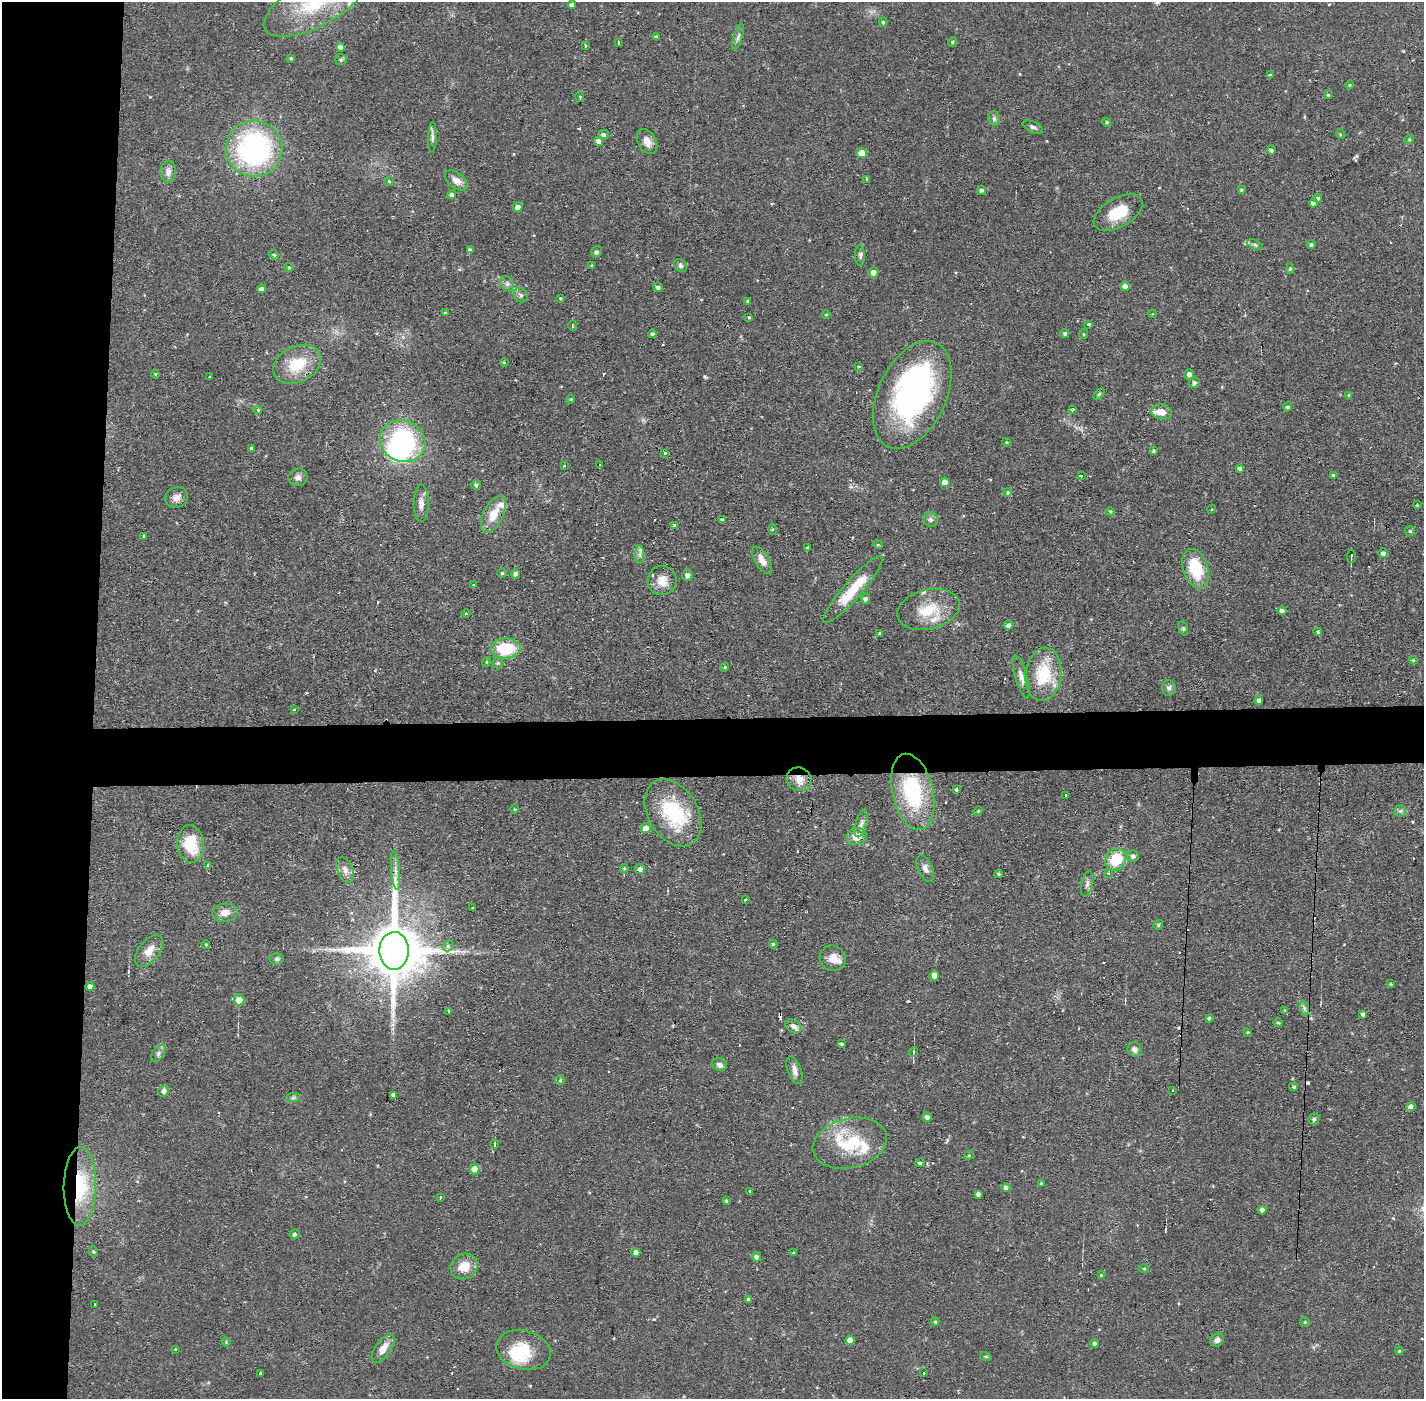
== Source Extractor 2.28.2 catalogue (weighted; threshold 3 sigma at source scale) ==
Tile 4 of 3 x 3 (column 1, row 2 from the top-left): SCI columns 1-1422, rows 1451-2847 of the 4267 x 4298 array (HDU 1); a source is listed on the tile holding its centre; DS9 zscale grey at full resolution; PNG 1426 x 1401 px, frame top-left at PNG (2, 2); each listed source drawn as its Kron ellipse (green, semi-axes under 4 px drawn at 4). Shown black and unused: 10% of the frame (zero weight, under 2 of 3 exposures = <1% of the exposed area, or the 3 px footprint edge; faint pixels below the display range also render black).
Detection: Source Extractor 2.28.2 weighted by HDU 2 'WHT'; one run over the whole footprint, this tile lists its part. Background 0.0566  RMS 0.006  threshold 0.027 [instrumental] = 3 sigma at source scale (4.5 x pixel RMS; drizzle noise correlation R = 1.50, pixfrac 1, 0.05/0.05 arcsec/px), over >= 5 px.
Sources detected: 267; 4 inside a brighter object's white glare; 18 cosmic-ray / hot-pixel residue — neither listed nor drawn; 11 inside a brighter listed object's ellipse — not listed separately; the other 234 listed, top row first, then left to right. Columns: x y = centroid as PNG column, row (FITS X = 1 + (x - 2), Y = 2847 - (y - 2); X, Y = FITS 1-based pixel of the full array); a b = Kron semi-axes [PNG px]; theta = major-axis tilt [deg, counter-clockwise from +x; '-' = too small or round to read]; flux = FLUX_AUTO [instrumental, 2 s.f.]
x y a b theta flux
315 3 56 23 28 47
572 5 4 4 - 1.9
883 22 4 4 - 0.87
656 37 4 3 - 1.2
738 37 14 4 72 2.1
618 42 3 3 - 0.98
953 42 4 4 - 0.83
586 46 3 3 - 0.98
340 47 4 4 - 2.7
291 58 3 3 - 0.91
341 60 6 5 - 0.97
1270 75 4 4 - 0.78
1350 85 4 4 - 0.64
1328 95 3 3 - 0.63
580 97 5 3 - 0.6
994 119 7 5 -71 1.5
1107 122 4 4 - 0.76
1033 127 11 5 -24 1.9
1340 134 5 3 - 0.55
603 135 5 4 - 1.7
432 137 15 4 88 2
1409 140 5 3 - 0.66
598 141 5 4 - 3.3
647 142 13 9 -61 4.5
254 149 28 28 - 130
1271 150 4 4 - 1.6
862 153 5 5 - 8.7
168 171 11 8 87 3.4
866 179 4 2 - 0.72
456 180 13 7 -38 4.4
389 181 5 4 - 0.74
981 190 4 4 - 1.6
1241 190 3 3 - 0.81
452 195 4 4 - 2.2
1318 198 4 4 - 0.93
1313 203 4 4 - 2.2
518 207 5 5 - 3.2
1118 212 27 14 29 18
1255 245 8 4 -24 1.5
1311 245 4 4 - 1.3
470 250 4 4 - 1.7
596 252 6 5 - 1.2
274 255 5 4 - 0.87
860 255 10 5 -88 1.6
592 265 3 3 - 0.79
681 266 7 6 - 1.6
289 267 4 4 - 0.67
1290 269 5 4 - 0.79
873 272 5 5 - 3.4
507 284 8 6 -70 1.9
1125 286 5 4 - 3
658 287 5 4 - 1.5
262 289 4 4 - 2.5
521 295 7 6 - 1.7
560 298 4 3 - 0.63
747 301 3 3 - 0.92
445 313 3 3 - 0.72
826 314 4 3 - 0.46
1152 314 4 3 - 0.46
749 317 3 3 - 0.66
1088 324 4 3 - 1.3
572 325 5 2 - 0.71
652 334 4 4 - 1.3
1065 334 5 4 - 1.2
1084 334 5 4 - 0.7
504 362 4 3 - 0.58
297 364 25 18 26 21
859 366 4 2 - 0.58
155 374 4 4 - 0.73
1189 374 5 5 - 3.1
210 377 3 2 - 0.67
1194 383 5 5 - 1.6
1099 394 6 4 45 0.84
912 395 57 34 65 140
1349 395 4 4 - 0.63
571 399 4 3 - 0.61
1288 407 5 4 - 1.2
1073 409 3 3 - 2.9
258 410 4 4 - 1.2
1162 412 10 7 -10 6
403 441 23 20 -23 75
1006 442 4 3 - 0.51
251 448 4 3 - 0.93
1153 451 3 3 - 1.1
664 453 4 3 - 1.3
599 464 3 3 - 1.7
565 465 3 2 - 0.87
1240 468 4 3 - 1.5
1333 475 4 3 - 0.94
1081 476 3 3 - 0.95
298 477 9 8 - 2.7
945 482 5 4 - 5
476 485 5 4 - 1.3
1008 492 4 4 - 0.96
176 497 11 10 - 4
421 503 18 7 90 4.2
1417 505 3 3 - 0.48
1212 509 4 3 - 0.55
1110 511 4 3 - 0.66
493 514 20 10 63 11
930 519 8 7 - 2.1
722 520 4 4 - 1.6
674 525 4 3 - 2
772 529 5 3 - 0.65
1410 531 5 5 - 0.81
143 536 3 2 - 0.52
878 545 5 3 - 0.65
807 548 3 3 - 0.87
1383 553 4 4 - 2.5
640 554 9 4 90 1.9
1351 556 7 3 85 0.86
762 560 15 7 -60 4.9
1196 569 20 12 -72 25
502 573 5 5 - 0.82
516 574 5 4 - 2.3
687 575 5 5 - 2.4
662 580 14 14 - 7.3
473 585 4 3 - 0.54
853 590 44 9 49 22
865 599 5 4 - 1.6
928 609 32 20 14 20
1282 611 4 4 - 2.2
466 613 4 3 - 0.53
1008 625 5 4 - 2.3
1183 629 7 4 -71 0.99
1318 632 4 4 - 1.1
880 633 3 3 - 1.1
506 648 15 10 2 26
1413 660 4 4 - 0.91
486 662 4 4 - 0.72
498 663 5 5 - 1.2
725 667 4 3 - 0.64
1044 674 27 18 83 27
1021 677 22 6 -74 3.7
1169 688 8 7 - 2
1259 700 4 3 - 1.8
294 710 4 2 - 0.44
799 779 13 11 -26 6.3
957 789 3 3 - 7.1
913 792 39 20 -77 53
1065 795 3 2 - 1.2
515 809 5 3 - 0.5
978 811 5 4 - 0.68
1400 811 6 5 - 1.3
673 813 36 25 -59 43
861 823 14 5 73 2.6
646 828 5 5 - 4.3
857 837 10 8 13 6.6
190 844 19 13 -85 23
1133 856 6 5 - 1.9
1116 860 11 10 - 19
207 865 4 3 - 0.6
624 868 4 4 - 0.67
925 868 14 7 -66 2.9
640 869 5 5 - 2.4
345 870 13 8 -68 4.1
395 870 19 4 -85 3.7
1108 873 4 3 - 0.96
999 874 4 3 - 0.76
1087 884 12 5 78 2.2
746 899 3 2 - 1.3
473 908 3 2 - 0.75
225 913 13 9 7 4.9
1158 925 5 4 - 1
206 944 4 3 - 0.66
773 944 4 4 - 0.93
448 946 6 5 - 1.3
149 951 19 10 52 7.4
394 951 19 14 -90 4700
833 958 13 12 - 6.8
277 959 7 5 5 1.4
934 975 5 5 - 3.8
1391 984 4 4 - 0.63
90 986 4 4 - 2.2
239 1000 5 5 - 8.1
1304 1008 7 4 -72 1.5
1285 1010 4 3 - 0.4
448 1011 4 3 - 1.1
1363 1014 4 3 - 1.6
1209 1018 4 3 - 0.85
1278 1022 5 3 - 0.73
793 1026 8 6 -29 2.6
1248 1032 3 3 - 0.52
841 1044 4 3 - 1
1134 1049 7 6 - 2.6
913 1052 5 3 - 0.53
158 1053 10 5 54 1.8
719 1065 8 6 -18 2.2
795 1070 14 7 -70 3.4
560 1080 5 4 - 0.75
1294 1087 4 3 - 0.98
1172 1090 3 2 - 0.62
164 1091 5 5 - 2.8
394 1095 4 4 - 2.1
293 1098 7 4 2 1.1
1411 1107 4 4 - 3.3
927 1117 4 4 - 2.4
1314 1119 6 5 - 1.4
850 1143 37 25 14 31
494 1144 4 3 - 0.76
969 1155 4 4 - 0.66
920 1163 5 3 - 1
475 1169 5 5 - 6
1041 1183 3 3 - 0.6
80 1186 39 16 89 38
1006 1188 4 4 - 2
750 1191 3 3 - 1.1
978 1194 4 4 - 2.2
440 1197 3 2 - 1.3
726 1201 4 4 - 0.8
1262 1210 4 4 - 3
295 1234 5 5 - 1.3
93 1251 5 4 - 0.85
636 1252 4 4 - 3.1
793 1253 3 3 - 0.59
756 1257 4 4 - 1.9
464 1267 14 12 29 9.9
1144 1269 5 4 - 0.74
1101 1275 4 2 - 0.56
748 1299 4 3 - 1.2
94 1304 3 3 - 1.2
935 1322 4 3 - 0.92
1305 1322 5 4 - 0.8
850 1340 4 4 - 3.6
1217 1340 7 6 - 2.7
226 1342 4 3 - 0.57
1094 1343 4 4 - 1.7
175 1349 3 3 - 0.39
383 1349 16 8 54 6.8
523 1350 28 19 -13 23
1399 1351 4 4 - 0.64
986 1357 6 4 -18 0.71
260 1373 3 3 - 1.6
923 1373 3 3 - 3.2
Overlapping masked pixels (flux is a lower limit): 3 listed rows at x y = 799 779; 394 951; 80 1186
Isophote crosses this tile's border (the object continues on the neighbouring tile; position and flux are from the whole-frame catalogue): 1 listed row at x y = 315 3